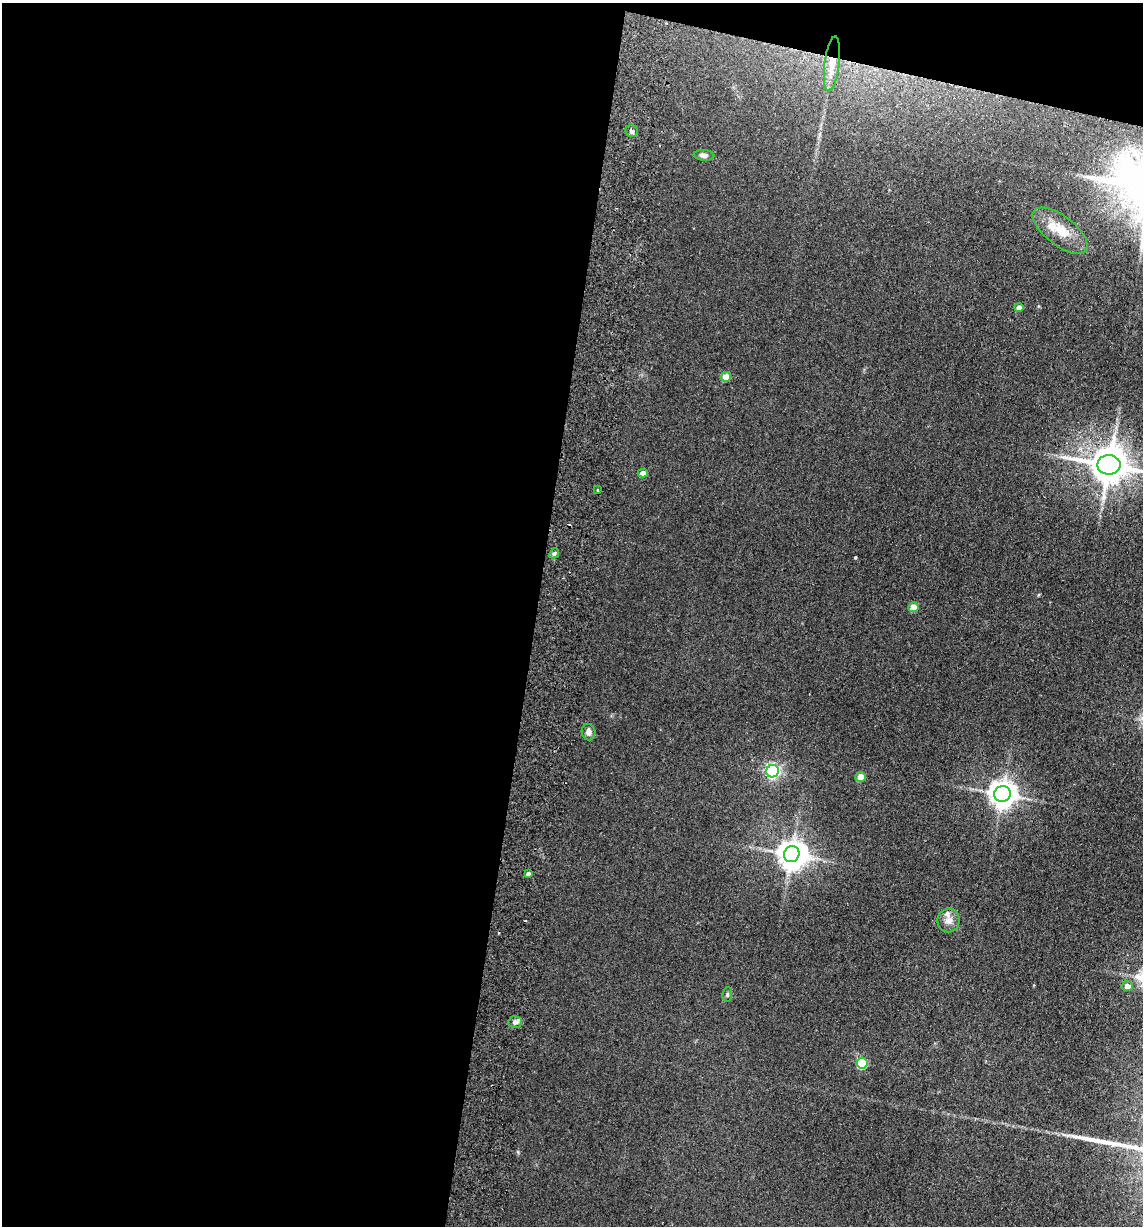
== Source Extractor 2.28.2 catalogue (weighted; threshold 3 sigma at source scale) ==
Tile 1 of 4 x 4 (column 1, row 1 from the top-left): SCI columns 177-1317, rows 3688-4911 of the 5033 x 4924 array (HDU 1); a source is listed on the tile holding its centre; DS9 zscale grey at full resolution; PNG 1145 x 1228 px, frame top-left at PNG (2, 3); each listed source drawn as its Kron ellipse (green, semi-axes under 4 px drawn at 4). Shown black and unused: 49% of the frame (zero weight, under 2 of 3 exposures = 3% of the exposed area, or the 3 px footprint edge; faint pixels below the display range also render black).
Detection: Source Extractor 2.28.2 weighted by HDU 2 'WHT'; one run over the whole footprint, this tile lists its part. Background 0.132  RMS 0.012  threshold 0.0555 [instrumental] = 3 sigma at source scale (4.5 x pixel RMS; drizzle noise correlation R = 1.50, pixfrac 1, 0.05/0.05 arcsec/px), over >= 5 px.
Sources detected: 25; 1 inside a brighter object's white glare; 1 cosmic-ray / hot-pixel residue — neither listed nor drawn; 1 inside a brighter listed object's ellipse — not listed separately; the other 22 listed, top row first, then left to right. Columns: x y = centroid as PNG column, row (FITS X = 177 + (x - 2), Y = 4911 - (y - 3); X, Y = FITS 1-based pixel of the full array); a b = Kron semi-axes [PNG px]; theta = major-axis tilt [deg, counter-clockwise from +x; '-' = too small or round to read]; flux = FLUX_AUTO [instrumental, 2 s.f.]
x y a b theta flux
832 64 27 7 83 16
632 131 6 6 - 3.2
704 155 10 5 -5 4.9
1060 231 33 14 -38 27
1019 307 4 4 - 5.5
726 377 5 4 - 15
1109 465 11 10 - 3500
643 473 5 4 - 7.3
598 490 2 2 - 1.4
554 553 5 4 - 2.5
913 607 5 4 - 20
589 732 8 7 - 5.3
773 771 6 6 - 300
861 777 5 5 - 19
1002 794 8 8 - 1400
792 854 8 7 - 1500
528 874 4 3 - 3.2
948 920 12 11 - 9
1127 986 5 5 - 7.7
727 995 7 5 84 2.2
515 1022 7 6 - 3.7
862 1063 5 5 - 69
Overlapping masked pixels (flux is a lower limit): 2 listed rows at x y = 832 64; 1109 465
Isophote crosses this tile's border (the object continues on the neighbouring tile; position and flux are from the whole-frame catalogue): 1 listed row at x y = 1109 465